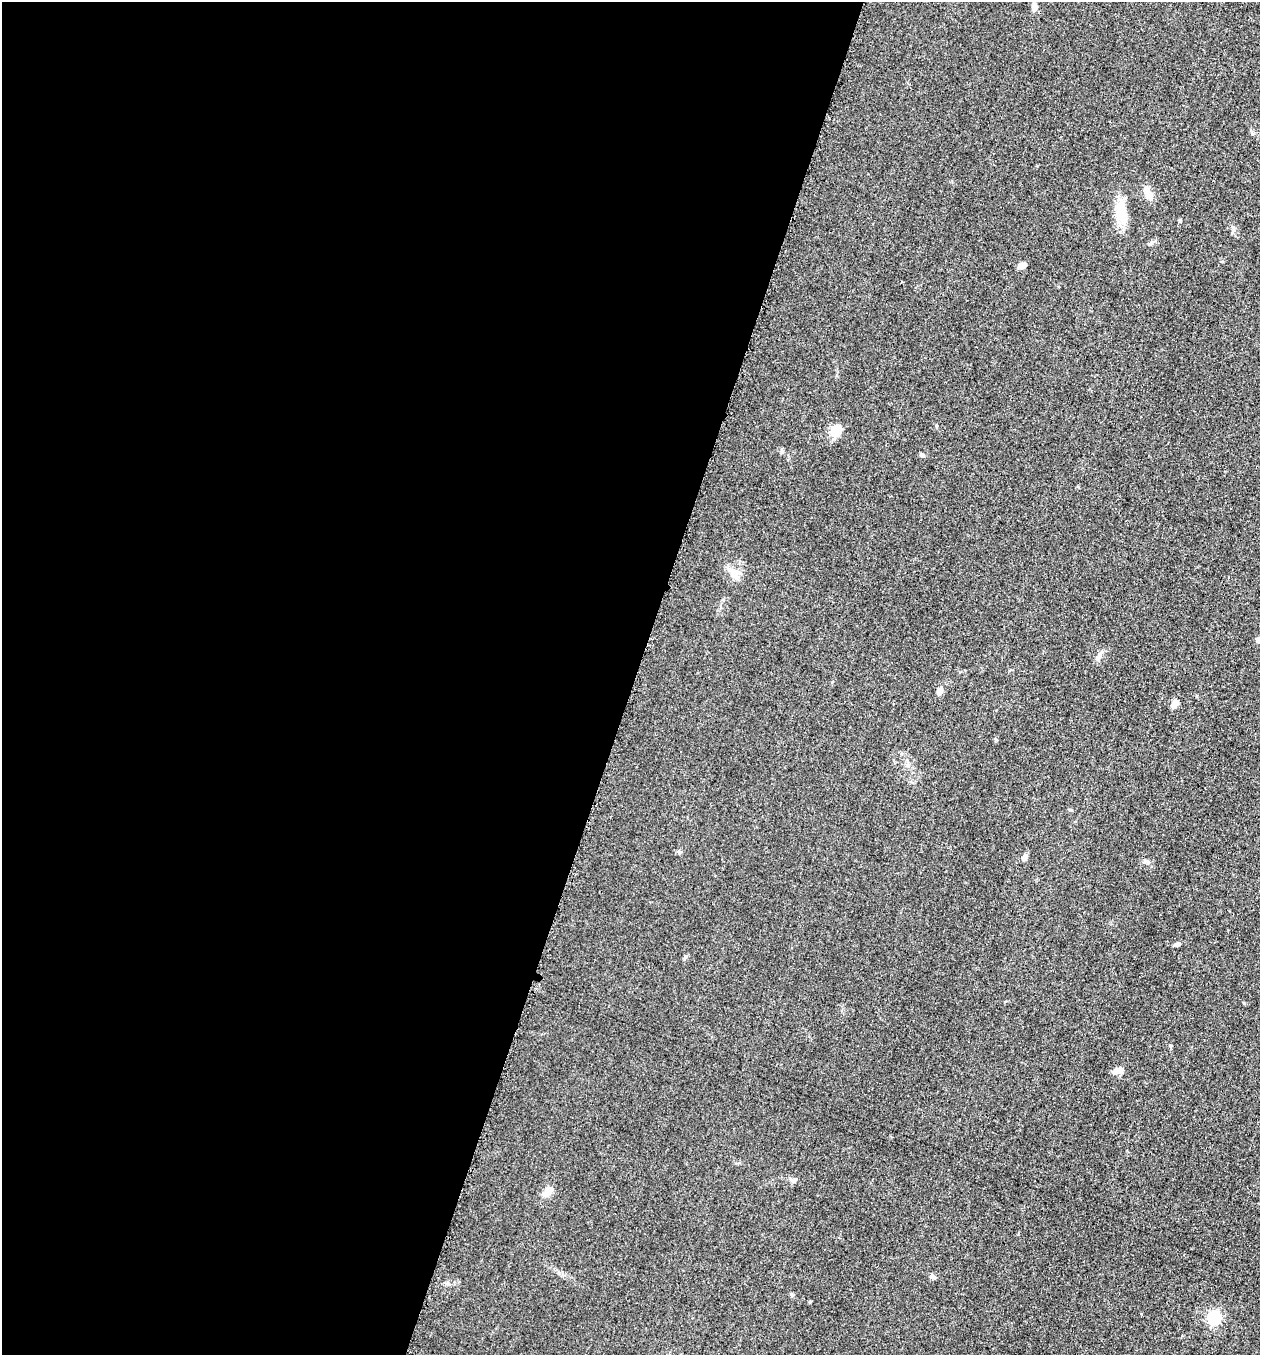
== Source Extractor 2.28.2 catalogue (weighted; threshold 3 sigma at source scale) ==
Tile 5 of 4 x 4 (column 1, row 2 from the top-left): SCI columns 197-1454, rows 2723-4075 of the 5505 x 5461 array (HDU 1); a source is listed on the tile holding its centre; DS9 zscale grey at full resolution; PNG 1262 x 1357 px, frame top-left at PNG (2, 2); no overlay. Shown black and unused: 50% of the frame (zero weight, under 3 of 5 exposures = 3% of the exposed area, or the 3 px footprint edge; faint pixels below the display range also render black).
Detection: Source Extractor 2.28.2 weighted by HDU 2 'WHT'; one run over the whole footprint, this tile lists its part. Background 0.0606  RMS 0.0062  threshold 0.0279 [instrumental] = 3 sigma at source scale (4.5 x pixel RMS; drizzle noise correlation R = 1.50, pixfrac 1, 0.05/0.05 arcsec/px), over >= 5 px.
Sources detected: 22; all 22 listed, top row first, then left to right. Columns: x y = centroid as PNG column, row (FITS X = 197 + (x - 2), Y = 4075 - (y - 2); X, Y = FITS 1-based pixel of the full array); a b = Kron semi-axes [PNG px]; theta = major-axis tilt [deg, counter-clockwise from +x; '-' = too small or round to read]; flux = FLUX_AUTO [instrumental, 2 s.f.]
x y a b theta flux
1034 7 9 6 -88 3
1148 192 18 8 -64 4.7
1121 213 29 15 -80 14
1179 220 4 3 - 0.83
1022 265 8 6 19 3.3
836 430 19 13 51 6.8
782 451 6 4 46 0.88
922 455 5 5 - 1
734 573 14 10 -61 5.9
1259 640 7 6 - 3.8
939 691 9 7 77 2.5
1175 704 11 7 65 3.4
680 852 5 5 - 0.94
1024 858 8 5 66 2.3
1177 944 6 5 - 1.4
685 957 6 5 - 1
1117 1071 10 6 13 4.8
793 1180 7 5 -20 1.4
547 1192 13 8 50 5.5
933 1276 8 5 -33 1.5
792 1295 5 4 - 1.1
1214 1318 6 6 - 88
Isophote crosses this tile's border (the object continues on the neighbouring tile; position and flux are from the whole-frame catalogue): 1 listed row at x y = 1259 640
Unlisted compact peaks at least as high as the median listed source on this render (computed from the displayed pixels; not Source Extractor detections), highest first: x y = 1244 1003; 810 1302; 936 425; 1170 1045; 1233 227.